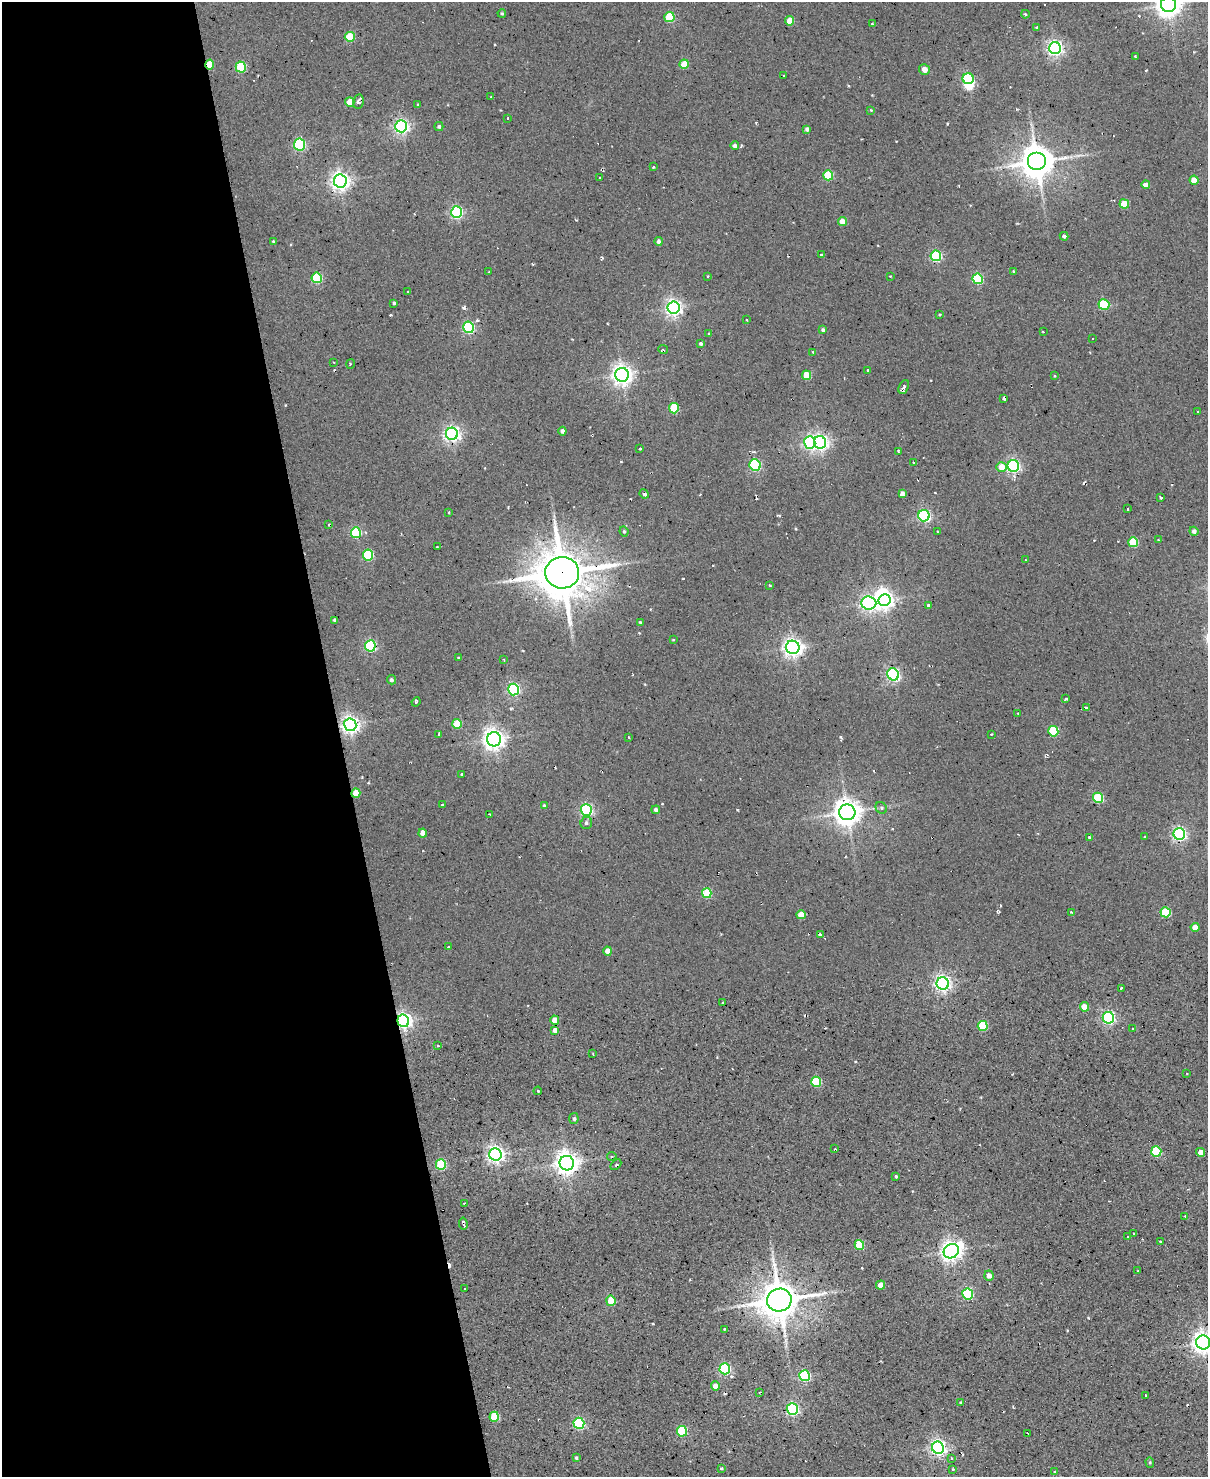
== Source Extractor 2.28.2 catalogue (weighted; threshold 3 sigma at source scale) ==
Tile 5 of 4 x 3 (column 1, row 2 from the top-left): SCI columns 1-1206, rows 1720-3194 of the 4825 x 4803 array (HDU 1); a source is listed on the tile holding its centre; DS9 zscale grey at full resolution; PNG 1210 x 1479 px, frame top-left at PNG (2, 2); each listed source drawn as its Kron ellipse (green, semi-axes under 4 px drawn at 4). Shown black and unused: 28% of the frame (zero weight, under 2 of 3 exposures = <1% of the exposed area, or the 3 px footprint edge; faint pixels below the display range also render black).
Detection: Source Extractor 2.28.2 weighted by HDU 2 'WHT'; one run over the whole footprint, this tile lists its part. Background 0.0779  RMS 0.12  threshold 0.537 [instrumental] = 3 sigma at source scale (4.5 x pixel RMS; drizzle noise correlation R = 1.50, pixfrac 1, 0.05/0.05 arcsec/px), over >= 5 px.
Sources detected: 221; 2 inside a brighter object's white glare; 12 cosmic-ray / hot-pixel residue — neither listed nor drawn; the other 207 listed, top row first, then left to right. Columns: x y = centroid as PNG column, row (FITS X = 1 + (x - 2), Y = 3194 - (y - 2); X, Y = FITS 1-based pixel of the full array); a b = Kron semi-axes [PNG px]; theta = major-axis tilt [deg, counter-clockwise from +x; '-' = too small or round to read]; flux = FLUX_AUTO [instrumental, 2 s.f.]
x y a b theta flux
1168 4 7 7 - 11000
502 13 4 3 - 14
1025 14 4 3 - 14
669 17 5 5 - 570
790 21 5 4 - 200
872 24 3 3 - 12
1037 27 3 2 - 10
350 37 5 5 - 380
1055 48 6 6 - 3600
1135 56 2 2 - 9.6
210 64 5 4 - 240
684 64 4 4 - 210
241 67 5 5 - 740
924 69 5 5 - 84
784 75 3 3 - 9.2
968 79 5 5 - 980
490 97 3 2 - 9.6
350 102 5 4 - 230
358 102 7 5 79 43
418 105 4 3 - 11
871 110 4 3 - 9.8
507 118 3 2 - 7.5
401 126 6 6 - 3200
439 127 4 4 - 24
807 129 4 4 - 34
300 144 6 5 - 1400
735 146 4 4 - 37
1037 162 9 9 - 23000
653 167 3 3 - 17
828 175 5 5 - 540
600 177 3 3 - 21
1194 180 4 4 - 120
340 181 7 6 - 5800
1146 185 4 4 - 99
1124 204 5 4 - 270
457 212 6 5 - 1800
842 222 4 4 - 110
1064 236 4 3 - 38
659 241 4 4 - 40
273 242 3 3 - 12
821 254 3 3 - 17
936 256 5 5 - 1100
489 272 3 2 - 12
1014 272 4 3 - 15
708 276 2 2 - 11
890 276 3 2 - 12
317 278 5 5 - 750
978 279 5 5 - 800
408 292 3 3 - 17
394 303 3 3 - 29
1104 305 5 5 - 750
674 308 6 6 - 4200
940 314 4 2 - 9.7
746 320 3 3 - 15
468 327 6 5 - 1400
823 330 4 4 - 29
1043 332 2 2 - 8.9
709 334 3 3 - 19
1092 339 3 2 - 16
701 344 4 4 - 27
663 349 5 3 - 12
813 353 4 3 - 32
334 362 2 2 - 7.6
350 364 5 3 - 9.2
868 370 4 2 - 17
622 375 7 6 - 7400
807 375 5 4 - 230
1055 376 3 3 - 16
904 387 7 5 67 36
1004 398 4 3 - 31
674 408 5 5 - 470
1198 412 3 2 - 8.5
562 431 4 4 - 35
452 434 6 6 - 3900
810 442 6 5 - 1900
820 442 6 6 - 3700
640 449 3 2 - 15
898 451 3 2 - 10
914 462 3 2 - 11
755 465 6 5 - 1100
1013 466 6 6 - 2300
1002 467 5 5 - 160
644 494 5 3 - 58
902 494 4 4 - 50
1161 498 3 2 - 17
1127 509 3 2 - 8.8
449 512 3 2 - 12
924 516 6 5 - 2000
328 525 4 3 - 11
1194 531 5 4 - 37
624 532 5 4 - 16
938 532 3 2 - 10
356 533 5 5 - 770
1158 540 2 2 - 9.4
1133 542 5 5 - 510
437 547 2 2 - 7.1
368 555 5 5 - 830
1025 560 3 3 - 10
562 573 17 15 -6 46000
770 585 3 2 - 14
884 600 6 6 - 4700
869 603 7 6 - 3200
928 605 3 3 - 19
335 620 4 3 - 22
640 622 3 3 - 23
673 640 3 2 - 14
370 646 5 5 - 1300
793 647 7 6 - 5800
458 658 3 2 - 8.9
504 660 3 2 - 10
893 674 6 5 - 2300
391 680 5 4 - 26
513 689 6 5 - 1800
1065 699 3 2 - 19
416 702 5 3 - 14
1086 707 4 3 - 22
1018 713 3 2 - 12
457 724 5 4 - 310
350 725 6 6 - 4900
1053 731 5 5 - 650
439 734 3 2 - 16
991 734 3 2 - 11
629 737 3 2 - 8.3
494 739 7 7 - 7500
462 774 3 3 - 17
356 793 4 4 - 180
1098 798 5 5 - 680
442 805 3 2 - 9.2
544 806 4 4 - 19
881 808 6 5 - 21
586 810 6 5 - 1900
656 810 4 4 - 32
847 812 8 8 - 14000
489 814 3 2 - 8.6
586 823 6 5 - 27
423 833 4 4 - 83
1179 834 6 5 - 2500
1089 837 4 3 - 15
1144 837 3 3 - 11
707 893 5 4 - 600
1072 912 3 3 - 10
1166 912 5 5 - 550
801 915 5 4 - 140
1195 927 4 4 - 130
820 934 4 3 - 25
448 947 3 3 - 14
608 951 4 4 - 120
943 983 6 6 - 4200
1121 988 3 3 - 25
723 1003 3 3 - 17
1084 1007 5 4 - 130
1108 1018 6 5 - 2100
555 1020 4 4 - 140
403 1021 6 6 - 4200
983 1026 5 5 - 570
1133 1029 2 2 - 11
555 1030 4 4 - 59
438 1046 3 2 - 7.7
593 1054 3 2 - 8.6
1187 1074 2 2 - 11
816 1082 5 5 - 620
538 1091 4 3 - 11
574 1119 5 4 - 21
835 1149 3 2 - 9.4
1156 1151 5 5 - 650
1201 1152 4 4 - 86
495 1154 6 6 - 4600
612 1156 5 3 - 13
567 1163 7 7 - 9800
441 1165 5 5 - 710
616 1165 6 2 44 13
896 1176 3 3 - 24
464 1203 4 2 - 11
1185 1216 3 3 - 11
463 1224 6 3 -80 37
1134 1234 3 2 - 9.3
1128 1236 2 2 - 7.9
1160 1242 4 2 - 11
859 1245 5 4 - 410
951 1251 8 7 - 7200
1138 1271 4 2 - 7.8
989 1276 5 4 - 60
881 1285 4 4 - 110
465 1288 2 2 - 9.6
968 1294 5 5 - 1200
779 1300 12 11 - 29000
611 1301 5 4 - 270
724 1329 2 2 - 7.8
1203 1342 7 7 - 8000
725 1369 5 5 - 1200
804 1376 5 5 - 1400
715 1386 4 4 - 80
760 1392 4 2 - 12
1146 1395 3 2 - 9.4
961 1403 4 4 - 17
792 1409 6 5 - 1900
494 1417 5 4 - 520
579 1423 6 5 - 1300
682 1431 5 5 - 750
1028 1433 3 2 - 21
938 1448 6 6 - 4100
576 1458 3 3 - 19
951 1458 3 3 - 12
1150 1462 5 4 - 15
722 1468 4 3 - 12
953 1469 3 2 - 13
1054 1472 3 2 - 11
Overlapping masked pixels (flux is a lower limit): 5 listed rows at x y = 210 64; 562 573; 350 725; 356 793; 403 1021
Isophote crosses this tile's border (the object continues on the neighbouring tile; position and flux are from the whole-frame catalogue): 2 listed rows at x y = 1168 4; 1203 1342
Unlisted compact peaks at least as high as the median listed source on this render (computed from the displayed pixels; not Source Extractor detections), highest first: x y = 464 308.